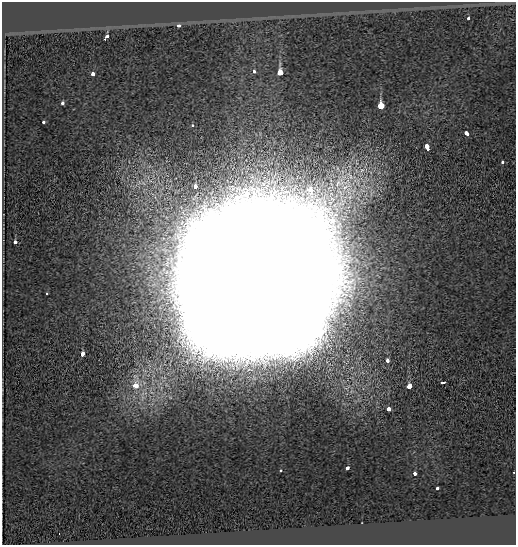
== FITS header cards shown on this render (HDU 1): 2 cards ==
NAXIS1  =                  514
NAXIS2  =                  543

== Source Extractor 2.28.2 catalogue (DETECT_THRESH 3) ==
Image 514 x 543 px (HDU 1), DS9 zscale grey, 1 PNG px = 1 image px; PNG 518 x 547 px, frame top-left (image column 1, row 543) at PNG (2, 2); no overlay
Background -0.192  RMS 0.11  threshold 0.316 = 3 sigma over >= 5 px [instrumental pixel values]
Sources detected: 28; all 28 listed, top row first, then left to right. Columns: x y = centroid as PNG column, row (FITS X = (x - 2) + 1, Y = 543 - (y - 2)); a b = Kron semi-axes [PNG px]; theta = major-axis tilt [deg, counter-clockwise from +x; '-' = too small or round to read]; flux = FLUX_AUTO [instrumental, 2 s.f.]
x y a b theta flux
468 18 3 3 - 2.3e+01
179 26 3 3 - 6.4e+01
107 36 5 3 - 3.4e+02
254 72 3 3 - 5.6e+01
280 72 4 3 - 1.1e+03
93 74 4 3 - 9.6e+01
63 103 4 3 - 7.0e+01
381 105 3 3 - 5.2e+03
43 122 3 3 - 1.5e+02
192 125 3 3 - 2.3e+01
466 134 4 3 - 3.1e+02
427 147 5 3 - 2.8e+02
502 162 3 3 - 1.1e+02
195 187 4 3 - 1.1e+02
15 242 3 3 - 1.0e+02
253 286 56 54 39 2.5e+06
46 293 3 3 - 2.0e+01
82 354 4 3 - 1.6e+02
387 361 4 3 - 6.9e+01
443 382 4 3 - 2.4e+02
135 385 9 7 85 1.8e+02
409 386 4 4 - 2.6e+02
388 409 3 3 - 1.2e+02
347 468 3 3 - 8.3e+01
280 470 3 3 - 4.5e+01
514 472 3 2 - 2.3e+01
415 474 3 3 - 6.5e+01
437 488 3 3 - 7.4e+01
At the frame edge (FLAGS 8, measured only in part): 1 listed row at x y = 514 472